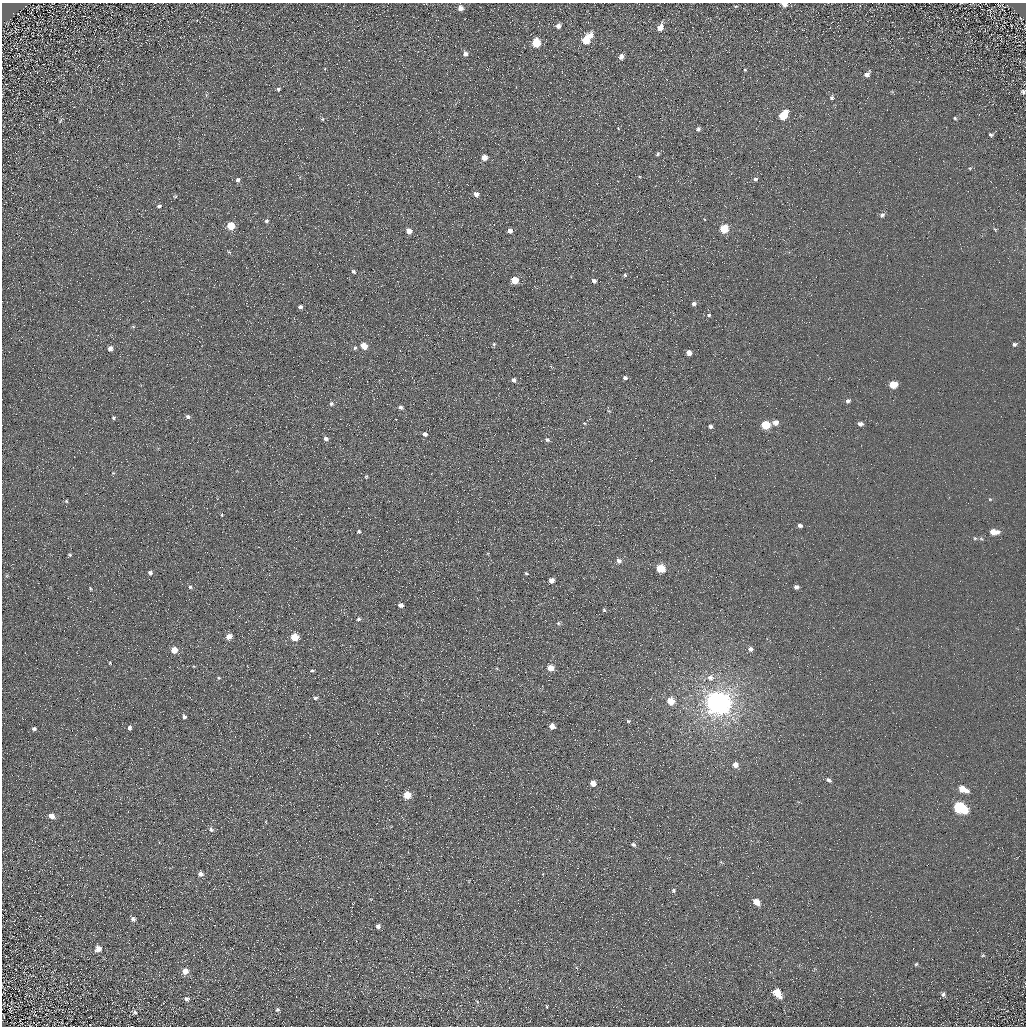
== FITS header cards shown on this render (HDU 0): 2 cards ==
NAXIS1  =                 1024 / Required FITS header
NAXIS2  =                 1024 / Required FITS header

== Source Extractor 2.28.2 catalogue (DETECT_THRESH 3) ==
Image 1024 x 1024 px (HDU 0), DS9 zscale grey, 1 PNG px = 1 image px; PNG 1028 x 1028 px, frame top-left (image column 1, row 1024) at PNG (2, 3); no overlay
Background 5.28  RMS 7.8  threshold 23.4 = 3 sigma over >= 5 px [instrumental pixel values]
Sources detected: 132; all 132 listed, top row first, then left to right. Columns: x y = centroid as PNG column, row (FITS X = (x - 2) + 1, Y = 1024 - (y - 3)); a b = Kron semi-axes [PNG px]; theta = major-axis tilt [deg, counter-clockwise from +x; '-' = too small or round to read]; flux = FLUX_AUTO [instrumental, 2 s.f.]
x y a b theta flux
784 4 6 4 -10 3300
736 6 6 3 1 650
460 8 5 5 - 3100
558 26 5 5 - 1900
660 27 7 5 73 4900
591 35 6 5 - 3400
586 40 6 5 - 15000
536 43 6 5 - 20000
465 54 6 5 - 2100
621 57 6 5 - 2300
745 70 3 3 - 450
867 74 7 5 49 2200
278 89 5 4 - 830
1023 92 7 5 43 1100
832 98 6 5 - 960
783 115 7 5 54 17000
955 118 5 4 - 640
322 119 4 4 - 560
60 121 6 4 71 680
698 129 4 4 - 1400
991 135 6 5 - 1000
658 154 5 4 - 800
484 157 5 4 - 5000
970 168 6 4 17 600
755 179 5 5 - 1100
238 180 6 5 - 1300
476 194 5 5 - 2900
175 196 5 3 - 510
159 206 5 4 - 970
882 215 7 5 36 1400
266 221 5 5 - 1000
231 226 5 5 - 12000
724 229 5 5 - 17000
995 229 7 3 -36 660
409 231 5 5 - 4500
510 231 4 4 - 2800
229 252 6 3 -18 560
353 271 6 5 - 950
625 275 4 4 - 810
515 280 5 5 - 12000
594 281 5 4 - 1900
694 304 5 5 - 1400
300 307 4 4 - 1600
709 315 5 4 - 710
120 319 2 2 - 250
133 327 6 4 18 590
494 344 5 4 - 830
1014 344 6 5 - 1000
364 346 5 4 - 7600
110 348 5 5 - 2100
355 348 6 4 65 860
689 353 5 4 - 3400
551 367 7 2 -20 600
625 378 5 5 - 1300
513 380 5 5 - 1500
893 385 6 5 - 10000
848 401 5 5 - 1400
331 404 5 5 - 1200
400 407 5 4 - 1300
188 416 6 5 - 1200
113 418 5 4 - 750
776 422 6 5 - 3500
584 423 4 3 - 440
860 424 5 4 - 1900
766 425 5 5 - 22000
711 426 4 4 - 1400
425 434 5 4 - 1500
326 439 5 4 - 1400
547 440 6 5 - 1100
366 476 4 3 - 530
990 499 5 3 - 510
66 501 4 4 - 580
222 515 3 2 - 510
800 526 5 4 - 1600
359 531 5 4 - 820
994 532 8 5 -3 6300
975 538 5 4 - 680
70 555 5 4 - 630
619 561 5 5 - 2200
661 569 5 5 - 19000
150 573 4 4 - 1500
526 573 4 2 - 540
551 580 5 4 - 3000
190 587 5 4 - 820
796 587 5 4 - 1600
90 588 6 2 -71 450
401 605 5 4 - 2400
604 610 4 4 - 690
359 619 5 5 - 1000
558 623 6 5 - 800
229 636 5 4 - 5400
295 637 5 5 - 15000
750 649 6 5 - 1700
174 650 5 5 - 7800
110 663 5 3 - 490
551 668 5 5 - 5800
312 670 6 3 1 630
219 678 4 4 - 520
710 678 9 8 - 2900
315 698 6 4 11 1000
671 701 5 5 - 12000
718 703 8 7 - 830000
184 716 4 3 - 1300
628 721 6 5 - 760
552 726 5 4 - 3700
129 728 4 4 - 1200
34 729 5 4 - 1100
735 765 5 5 - 3700
828 780 6 4 -28 1300
593 783 5 4 - 4900
963 789 9 5 -26 7800
407 795 5 5 - 13000
960 807 9 6 -28 60000
52 816 6 5 - 3500
211 829 7 5 -70 1300
633 844 5 4 - 1200
200 874 5 5 - 2300
673 890 6 5 - 890
756 902 6 5 - 7100
133 919 6 5 - 1200
378 926 4 4 - 2200
98 949 7 6 - 3500
982 955 5 4 - 660
916 964 5 4 - 620
185 971 7 6 - 4000
777 993 8 5 -51 12000
943 994 6 5 - 1300
186 999 6 5 - 1400
547 1007 5 2 - 420
10 1009 7 3 73 780
277 1010 6 6 - 1300
135 1012 6 5 - 1100
At the frame edge (FLAGS 8, measured only in part): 2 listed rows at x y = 784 4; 1023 92